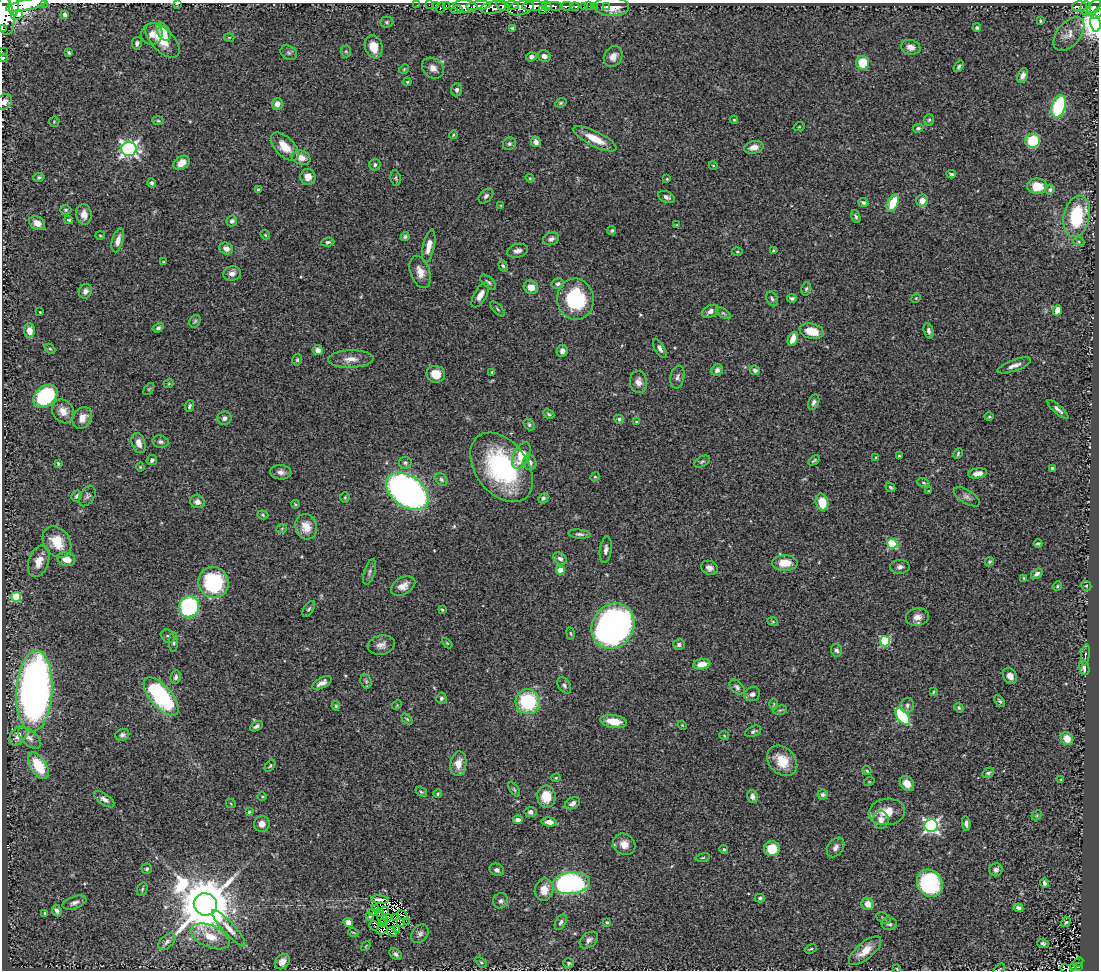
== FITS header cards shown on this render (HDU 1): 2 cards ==
NAXIS1  =                 1097
NAXIS2  =                  968

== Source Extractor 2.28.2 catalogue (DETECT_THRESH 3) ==
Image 1097 x 968 px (HDU 1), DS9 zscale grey, 1 PNG px = 1 image px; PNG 1101 x 972 px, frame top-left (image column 1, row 968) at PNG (2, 3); each listed source drawn as its Kron ellipse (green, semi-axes under 4 px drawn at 4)
Background 1.01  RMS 0.042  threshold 0.127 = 3 sigma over >= 5 px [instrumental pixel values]
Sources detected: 374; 4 with non-positive FLUX_AUTO (blend fragments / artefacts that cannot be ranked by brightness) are neither listed nor drawn; the other 370 listed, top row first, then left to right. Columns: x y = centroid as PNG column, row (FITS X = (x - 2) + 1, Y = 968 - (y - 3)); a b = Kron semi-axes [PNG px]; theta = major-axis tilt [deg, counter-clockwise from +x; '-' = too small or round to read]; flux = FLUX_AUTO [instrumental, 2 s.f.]
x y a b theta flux
44 3 2 2 - 43
178 3 3 2 - 5.1
26 5 21 5 12 5800
417 5 2 2 - 9.9
429 5 2 2 - 14
435 5 2 2 - 19
512 5 6 4 -5 490
14 6 9 5 -90 3200
446 6 3 2 - 33
465 6 12 6 -4 2400
478 6 12 4 6 1700
502 6 6 5 - 1200
534 6 12 5 2 4100
547 6 5 4 - 880
554 6 9 4 -4 990
566 6 6 4 7 180
575 6 5 3 - 210
585 6 3 3 - 72
589 6 2 2 - 8
594 6 2 2 - 17
606 6 3 2 - 16
493 7 13 6 9 1300
612 7 17 9 -2 43
1079 7 7 5 -1 310
441 8 5 3 - 70
521 8 13 7 14 2300
1086 8 7 5 87 300
1094 8 10 5 52 710
457 10 6 3 10 160
543 10 3 2 - 210
1097 14 6 3 48 290
17 15 6 4 27 740
65 15 4 4 - 6.8
5 16 19 9 -84 8000
1040 21 3 3 - 2.5
387 22 6 5 - 5
1095 23 8 5 -80 4300
2 28 3 2 - 690
513 28 4 3 - 6.2
977 28 4 4 - 5.1
163 32 10 6 -58 41
152 34 11 10 - 24
1069 34 19 11 50 31
229 37 5 3 - 2.7
162 40 21 11 -46 59
137 43 6 5 - 6.9
374 47 12 9 -73 40
911 47 10 7 -12 18
2 51 2 2 - 4.8
346 51 6 5 - 4.8
69 53 4 3 - 3.8
289 53 8 7 - 7.3
544 56 7 5 -30 13
613 56 11 8 59 22
531 57 5 4 - 11
3 58 3 3 - 3.3
863 63 7 6 - 96
959 66 6 4 52 5.6
433 68 12 9 -40 20
404 69 5 4 - 3.3
1023 76 8 5 66 12
407 82 4 4 - 3.2
457 90 6 5 - 9.7
4 102 8 7 - 14
561 103 6 4 22 4
277 104 6 5 - 21
1059 106 11 6 71 220
734 120 4 4 - 2.8
929 120 6 5 - 4.6
158 121 6 3 -2 3.5
54 122 5 5 - 3.4
799 127 5 3 - 2.6
918 128 5 4 - 4.8
453 135 4 3 - 2.8
595 139 24 7 -26 52
1033 141 7 7 - 110
536 142 5 5 - 11
509 144 7 6 - 5.8
285 147 17 9 -46 48
754 147 10 6 12 22
129 149 7 7 - 940
301 158 9 7 -17 26
182 163 9 6 31 28
375 165 6 5 - 6.5
713 165 4 3 - 2.1
951 174 4 3 - 5.4
39 177 6 4 9 4.1
308 177 8 7 - 29
396 178 8 5 -82 5.2
530 178 4 4 - 2.9
667 179 4 3 - 2.5
152 183 4 4 - 5.4
1037 186 10 8 -1 56
258 190 3 3 - 2.8
1050 190 5 5 - 5.6
486 196 9 6 47 7.6
666 197 9 5 -24 9.7
922 201 6 5 - 23
863 202 5 4 - 6
893 203 9 5 65 70
501 205 4 2 - 2.1
66 210 6 4 1 3.9
84 214 10 7 -84 23
1077 216 21 13 78 190
856 217 7 4 -70 5.1
69 220 4 3 - 3.6
232 221 6 5 - 8.4
37 223 8 6 -31 23
676 225 3 3 - 2.8
612 230 4 4 - 4.4
265 235 5 4 - 3.7
100 236 5 3 - 2.8
405 237 4 4 - 5.8
551 239 8 6 20 11
118 240 12 5 74 19
328 242 6 4 6 5.8
1079 242 6 4 -19 4.4
429 246 17 6 78 28
226 248 7 6 - 16
517 251 11 6 15 14
737 251 5 3 - 3.6
774 251 4 3 - 5.7
164 262 3 3 - 3.8
503 266 6 4 -69 5.2
420 272 17 10 -71 29
232 274 9 7 12 15
488 282 9 5 -43 7.4
558 284 6 5 - 7.8
531 287 7 6 - 24
806 289 7 4 79 5.4
85 291 7 6 - 14
480 295 14 6 60 19
792 298 5 4 - 6
916 298 5 4 - 2.7
575 299 20 18 -83 220
772 299 8 5 -62 6.5
497 309 9 2 -45 4
1057 310 5 4 - 26
710 311 9 6 29 12
40 312 3 2 - 2
723 313 8 4 -35 5.2
195 321 6 5 - 4.5
158 328 6 4 32 6.6
29 331 7 5 -88 26
812 331 12 7 -12 50
929 331 8 4 -76 8.5
793 339 7 4 67 30
660 348 10 4 -60 10
50 349 6 4 -44 3.6
318 350 5 5 - 17
562 351 6 5 - 13
351 359 23 9 1 29
297 360 6 4 76 5
1014 365 18 5 19 17
717 370 6 5 - 11
755 370 5 5 - 9.3
492 372 4 4 - 3.3
436 374 9 8 - 44
677 377 11 7 79 11
638 382 11 8 -84 20
169 383 5 3 - 2.4
149 389 7 3 53 3.5
45 396 14 10 40 290
814 402 8 5 69 9.3
189 406 6 4 68 5.6
1058 409 13 4 -41 11
63 411 12 10 -58 29
549 414 6 4 -28 4.4
989 417 5 3 - 2.8
82 418 11 9 59 29
224 418 7 7 - 9.5
619 419 5 4 - 5.8
636 422 4 3 - 2.7
529 425 6 4 -51 5
160 442 8 6 -13 8
139 443 10 6 -70 21
958 453 6 3 65 3.8
521 456 14 7 64 62
899 456 3 3 - 3
876 457 4 3 - 2.6
152 460 5 5 - 7.3
814 460 6 3 34 3.5
702 462 8 5 30 5.6
58 463 4 3 - 4.3
405 463 6 6 - 6.2
530 463 8 6 -71 12
140 467 4 4 - 2.9
502 467 39 26 -52 370
1052 468 4 3 - 5.2
281 472 10 7 -5 13
978 473 9 5 9 20
595 477 4 4 - 2.9
441 479 7 5 -46 5.9
923 483 6 4 -19 4.3
890 487 5 4 - 4.4
407 491 24 15 -36 1200
929 491 3 3 - 2.1
77 496 6 5 - 7.6
87 496 11 7 59 8.6
345 497 5 4 - 3.4
967 497 14 6 -32 12
543 498 6 4 44 5.5
197 502 7 6 - 14
822 502 8 6 -76 66
295 504 4 3 - 2.6
263 515 5 4 - 3.8
306 527 13 10 -73 38
282 528 5 3 - 2.7
580 534 11 4 -5 7.7
57 542 17 13 -54 72
1038 543 4 3 - 5
892 544 5 5 - 190
606 550 13 6 82 13
66 559 9 6 -18 33
560 559 7 5 -32 10
39 561 16 10 71 37
989 562 5 4 - 3.9
785 563 13 7 1 48
900 567 10 7 4 10
709 568 8 6 -25 13
560 570 4 4 - 46
370 572 13 5 72 9.7
1037 574 6 4 32 9.6
1024 578 4 3 - 3.1
214 583 16 15 - 250
403 586 13 8 29 23
1057 586 5 4 - 3.2
1086 586 5 4 - 4.2
16 597 5 5 - 140
189 607 10 10 - 390
309 609 9 4 57 5.2
442 610 4 2 - 3.7
917 617 11 9 9 20
773 622 5 3 - 2.8
613 626 23 21 58 1500
571 633 6 3 -80 3.3
168 636 7 6 - 5.3
885 641 5 5 - 210
173 642 10 4 89 6.5
447 643 6 3 -45 3.1
679 644 6 5 - 9.5
381 645 14 9 11 18
837 650 6 5 - 7.5
1085 655 11 2 82 4.3
702 664 9 5 10 34
1084 668 7 5 -79 11
1010 676 8 6 -56 19
176 677 7 5 78 6.6
366 681 7 5 -68 5.7
322 683 11 5 27 16
564 685 9 6 -59 8.1
737 687 9 6 -43 8.3
34 691 41 18 87 1500
933 692 4 3 - 2.6
752 694 8 7 - 12
161 696 23 10 -49 330
441 698 5 5 - 6.2
1000 701 7 3 -52 4.6
528 702 12 12 - 190
774 704 6 4 89 3.1
397 705 5 4 - 2.8
907 705 7 6 - 9.8
336 706 5 4 - 4.2
959 708 5 4 - 3.9
780 710 7 4 14 4.3
903 716 9 5 -54 300
407 719 6 4 -45 3.8
614 721 13 6 -9 50
682 725 5 4 - 2.9
256 726 7 4 29 8.9
753 731 8 5 23 6.4
122 735 7 5 21 8.5
724 735 5 3 - 2.7
18 736 11 7 56 16
29 738 14 7 -44 15
1067 739 7 6 - 33
782 761 17 13 -46 59
458 764 12 8 81 34
38 766 15 8 -58 96
270 766 7 3 52 3.6
867 771 4 3 - 3.3
988 773 6 4 31 5.9
556 778 4 4 - 2.6
1061 780 4 4 - 3.2
869 782 5 3 - 2.4
907 783 8 6 -50 31
514 789 8 4 -55 4.4
421 792 6 4 -38 4.4
438 794 4 3 - 3.5
822 795 5 5 - 6.1
262 796 4 3 - 2.7
752 796 7 5 -74 12
546 797 11 9 -86 57
104 799 12 5 -35 13
573 803 8 5 31 12
231 804 5 3 - 2.4
249 812 3 3 - 3.3
531 812 6 5 - 10
887 812 18 13 9 50
1037 815 6 4 46 3.2
518 820 5 3 - 10
881 820 9 7 -88 19
549 822 7 4 -7 20
262 824 8 8 - 17
966 824 7 4 -85 8.8
931 826 6 6 - 730
624 844 12 10 -39 27
836 847 11 7 55 13
772 849 8 7 - 69
724 850 4 3 - 4.1
703 858 7 3 9 3.4
147 869 5 5 - 4.7
497 870 7 6 - 8.7
996 870 6 6 - 9.7
571 883 19 11 5 540
930 883 14 12 -54 270
1045 883 4 3 - 6.4
142 889 7 5 70 4.9
544 890 11 9 79 30
760 898 5 4 - 5.4
380 900 9 3 -5 15
501 901 8 7 - 8.3
74 903 12 6 20 12
205 904 11 11 - 20000
868 904 6 6 - 27
375 908 4 2 - 5.9
1018 908 5 4 - 8.4
57 910 6 4 -65 9.9
385 911 4 2 - 6
45 913 4 3 - 4
373 913 3 2 - 2.3
379 913 3 2 - 2.6
402 915 6 2 -32 4.1
370 917 4 3 - 4.6
388 917 3 2 - 0.85
395 917 3 2 - 8.5
382 918 7 2 -46 0.96
883 918 8 5 -28 5.7
406 921 2 2 - 0.9
348 922 5 4 - 16
383 922 3 2 - 1.1
401 922 4 2 - 3.1
561 922 8 5 62 6.9
607 922 4 4 - 4.4
1066 922 5 4 - 3.6
889 924 8 6 -6 9.6
374 926 5 2 - 3
229 928 24 6 -48 25
397 929 2 2 - 1.7
382 930 6 4 23 1.3
353 932 5 3 - 2.4
392 932 5 3 - 3.8
420 934 10 7 52 11
210 936 20 11 -24 45
589 940 10 7 39 11
167 942 10 6 45 9.9
1043 943 6 4 -19 5.2
366 946 5 3 - 2.3
811 949 6 4 25 3.8
865 951 20 8 40 39
396 954 7 5 -40 6.9
282 962 8 6 48 19
481 962 6 4 -44 4.5
1078 962 6 3 34 15
569 963 5 5 - 4.2
1073 967 3 2 - 6.8
1078 967 3 3 - 51
897 969 3 2 - 2.1
999 969 7 2 44 2.3
1066 969 6 3 -24 27
At the frame edge (FLAGS 8, measured only in part): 14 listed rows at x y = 44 3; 178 3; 26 5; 14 6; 1097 14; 5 16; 1095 23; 2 28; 2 51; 3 58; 4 102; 897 969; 999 969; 1066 969
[4 non-positive-flux detections neither listed nor drawn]